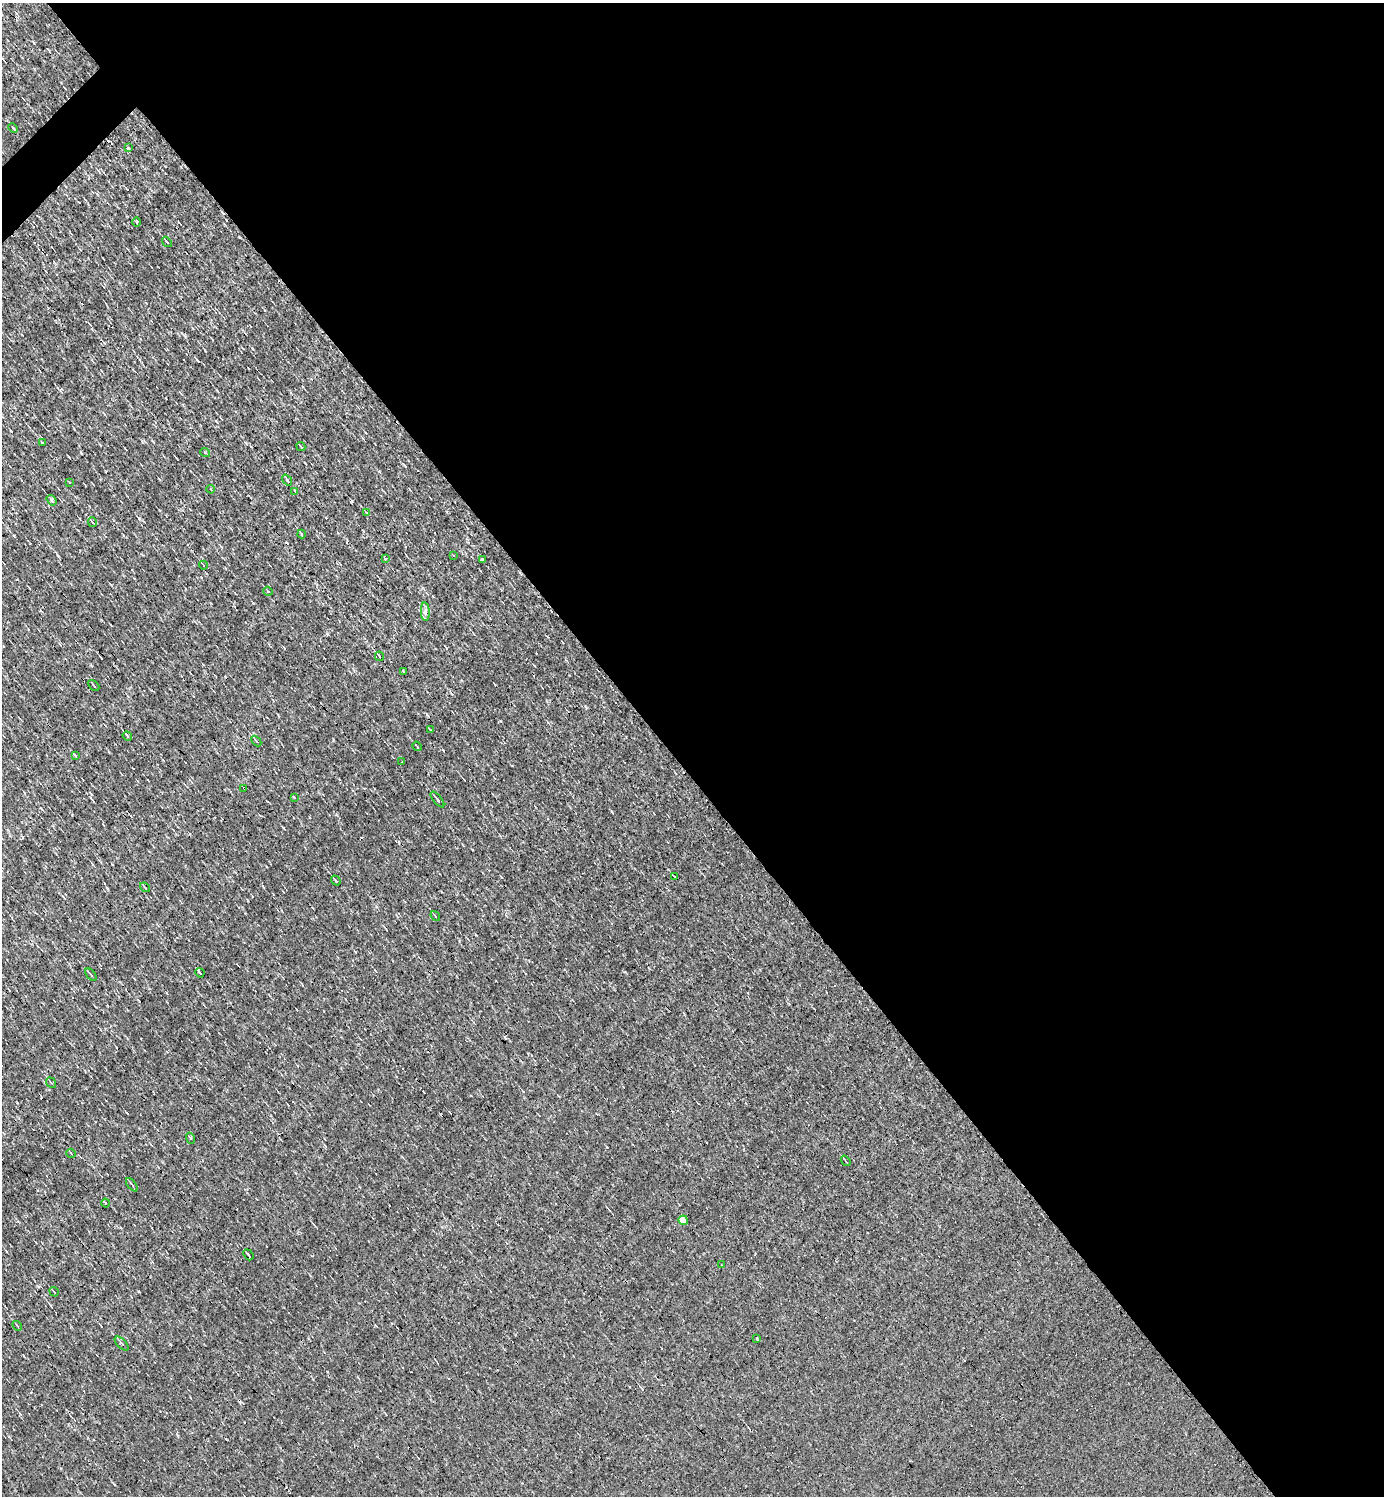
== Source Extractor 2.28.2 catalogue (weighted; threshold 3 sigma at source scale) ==
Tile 8 of 4 x 4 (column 4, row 2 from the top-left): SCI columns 4296-5677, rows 2987-4480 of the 5973 x 5973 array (HDU 1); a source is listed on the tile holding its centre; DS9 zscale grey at full resolution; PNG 1386 x 1498 px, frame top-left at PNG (2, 3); each listed source drawn as its Kron ellipse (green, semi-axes under 4 px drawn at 4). Shown black and unused: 52% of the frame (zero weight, under 3 of 4 exposures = <1% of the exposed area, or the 3 px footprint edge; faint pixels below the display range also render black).
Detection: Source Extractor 2.28.2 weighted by HDU 2 'WHT'; one run over the whole footprint, this tile lists its part. Background 9.75e-05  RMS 0.041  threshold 0.185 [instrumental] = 3 sigma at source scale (4.5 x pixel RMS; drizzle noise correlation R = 1.50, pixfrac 1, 0.05/0.05 arcsec/px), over >= 5 px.
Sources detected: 65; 13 cosmic-ray / hot-pixel residue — neither listed nor drawn; the other 52 listed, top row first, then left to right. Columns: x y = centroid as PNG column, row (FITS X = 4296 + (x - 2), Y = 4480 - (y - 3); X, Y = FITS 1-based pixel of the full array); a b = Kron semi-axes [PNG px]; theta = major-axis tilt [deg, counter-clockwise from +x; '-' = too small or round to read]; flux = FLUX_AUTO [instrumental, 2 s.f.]
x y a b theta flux
13 128 5 3 - 4.1
128 148 3 3 - 17
136 222 5 3 - 3.9
167 242 5 2 - 8.7
42 443 3 2 - 5.9
301 446 5 3 - 3.5
205 452 5 3 - 3.3
287 480 6 3 -53 4.5
69 482 2 2 - 3.2
211 489 4 3 - 3.4
295 491 3 3 - 5.5
52 500 6 3 -53 7
366 512 4 2 - 3.4
92 522 5 3 - 3.7
302 534 4 3 - 3.9
453 555 3 2 - 2.5
386 558 3 3 - 14
483 560 3 3 - 7.6
203 565 4 2 - 3.6
268 591 5 2 - 3.2
425 612 9 3 -86 10
379 656 5 2 - 4.8
403 671 3 2 - 2.3
94 685 6 2 -45 3.6
430 730 3 2 - 4.3
127 736 5 4 - 6.8
256 741 6 3 -47 5.4
417 746 5 3 - 3.8
75 756 3 3 - 6.4
402 762 3 3 - 13
244 788 2 2 - 4.6
294 797 3 2 - 3.9
437 800 9 3 -52 9.1
675 877 3 2 - 7.6
336 880 5 2 - 4.7
145 887 5 3 - 3.8
435 916 5 3 - 4
200 973 5 3 - 5.9
91 975 7 2 -50 4.9
51 1083 6 3 -53 5.4
190 1138 5 3 - 3.9
71 1153 5 2 - 2.9
846 1161 5 2 - 3.9
132 1185 8 3 -50 6
105 1203 4 3 - 3.7
683 1220 5 4 - 39
248 1255 6 2 -50 6
721 1265 2 2 - 3
54 1292 5 2 - 3.4
17 1326 5 2 - 3.3
757 1338 3 2 - 4.7
122 1344 9 3 -45 6.5
Overlapping masked pixels (flux is a lower limit): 1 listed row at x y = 244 788
Unlisted compact peaks at least as high as the median listed source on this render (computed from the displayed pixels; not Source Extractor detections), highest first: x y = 352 501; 139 518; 138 1291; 327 634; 333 740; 500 721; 34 43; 205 350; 379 471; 253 603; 404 465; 246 443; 107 888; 283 828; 178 1436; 20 1414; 226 1439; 327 1372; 252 348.